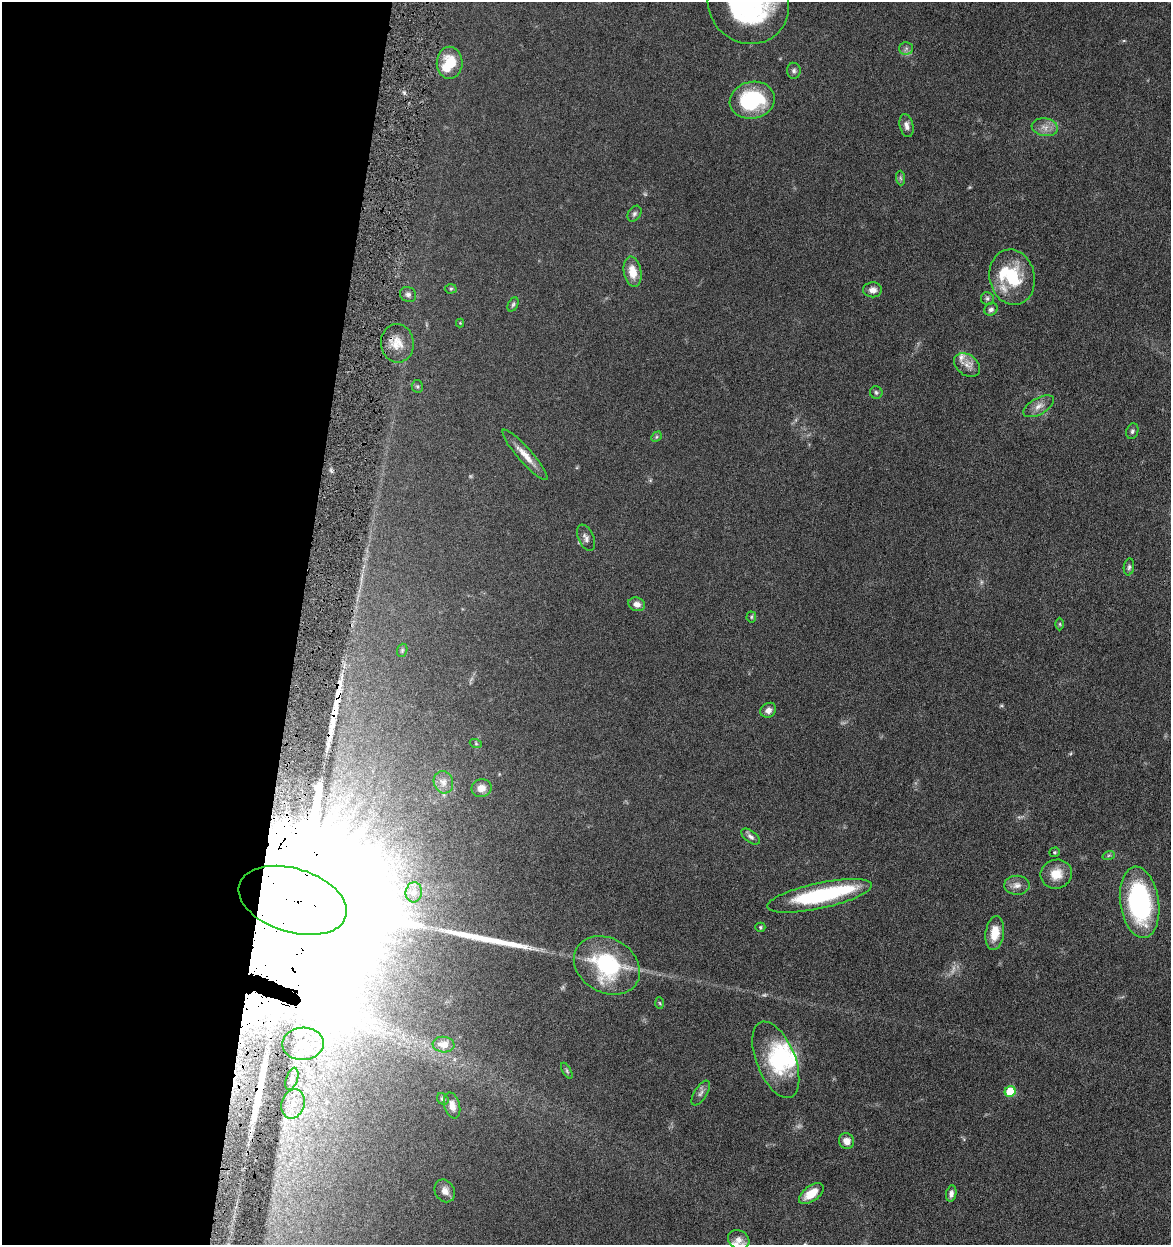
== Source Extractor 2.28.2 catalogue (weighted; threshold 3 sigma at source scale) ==
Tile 5 of 4 x 4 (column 1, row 2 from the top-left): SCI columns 242-1410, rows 2492-3734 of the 5040 x 4982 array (HDU 1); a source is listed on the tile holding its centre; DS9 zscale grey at full resolution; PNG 1173 x 1247 px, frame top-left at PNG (2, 2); each listed source drawn as its Kron ellipse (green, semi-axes under 4 px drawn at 4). Shown black and unused: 26% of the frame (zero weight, under 4 of 8 exposures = <1% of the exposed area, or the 3 px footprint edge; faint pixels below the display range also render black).
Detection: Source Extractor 2.28.2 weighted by HDU 2 'WHT'; one run over the whole footprint, this tile lists its part. Background 0.042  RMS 0.0046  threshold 0.0189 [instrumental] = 3 sigma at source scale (4.09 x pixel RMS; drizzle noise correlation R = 1.36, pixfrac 0.8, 0.05/0.05 arcsec/px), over >= 5 px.
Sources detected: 85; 4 too faint to see at this stretch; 9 inside a brighter object's white glare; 3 long thin detections or spike segments (spike, bleed or trail) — neither listed nor drawn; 5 inside a brighter listed object's ellipse — not listed separately; the other 64 listed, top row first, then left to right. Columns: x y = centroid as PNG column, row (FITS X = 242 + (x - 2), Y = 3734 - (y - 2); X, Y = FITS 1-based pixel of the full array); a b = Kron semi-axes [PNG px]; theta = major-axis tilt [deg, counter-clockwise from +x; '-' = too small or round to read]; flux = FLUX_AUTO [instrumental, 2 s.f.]
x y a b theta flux
748 3 42 39 -48 75
906 48 7 6 - 1.2
450 63 16 13 -89 11
794 71 8 7 - 1.2
752 100 23 18 12 33
906 125 12 6 -77 2
1045 127 13 9 -9 3.2
900 178 7 4 -88 0.88
634 214 8 6 57 1.1
632 272 15 8 -80 6.7
1012 277 28 22 -78 20
451 289 6 4 3 0.64
873 290 9 7 2 2.6
408 294 8 7 - 1.4
987 298 6 6 - 0.92
513 304 7 5 63 0.74
991 309 7 6 - 1.3
460 323 4 4 - 0.37
397 343 19 16 -85 6.8
967 365 14 10 -37 3.3
417 386 6 5 - 0.74
876 392 6 6 - 0.83
1039 406 17 8 30 3.1
1132 431 8 6 71 0.99
656 437 6 4 46 0.67
525 455 33 7 -48 5.5
586 538 14 7 -66 1.9
1129 567 8 5 82 0.91
637 604 8 6 -17 2.3
751 617 5 5 - 0.55
1060 624 6 4 -89 0.52
402 650 7 5 71 0.61
768 710 8 7 - 2.1
476 744 6 4 -19 0.51
443 782 11 9 -71 2.4
481 788 10 9 - 3.1
751 837 11 6 -37 1.5
1054 852 5 5 - 0.58
1109 855 6 4 18 0.57
1056 874 16 14 18 6.9
1017 885 13 9 -1 2.9
414 892 10 8 83 2.4
819 896 53 12 12 40
293 900 56 32 -17 57000
1140 902 36 19 -82 63
760 927 5 4 - 0.57
995 933 17 9 82 6.7
607 965 35 27 -30 37
660 1003 6 4 -87 0.49
303 1044 20 16 1 9.5
444 1045 11 8 -5 4.2
776 1060 40 19 -68 27
567 1071 9 4 -60 0.66
292 1079 11 6 71 1.8
1010 1091 5 5 - 17
701 1093 14 6 59 1.7
443 1099 6 5 - 1
293 1104 15 11 73 5.5
452 1105 13 7 -74 3.2
846 1141 8 7 - 3.4
445 1191 12 9 -59 2.7
811 1194 14 7 36 6.8
951 1194 8 5 81 1.6
739 1240 11 9 -28 2.4
Overlapping masked pixels (flux is a lower limit): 1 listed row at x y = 293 900
Isophote crosses this tile's border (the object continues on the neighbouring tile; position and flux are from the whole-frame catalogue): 1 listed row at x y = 748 3